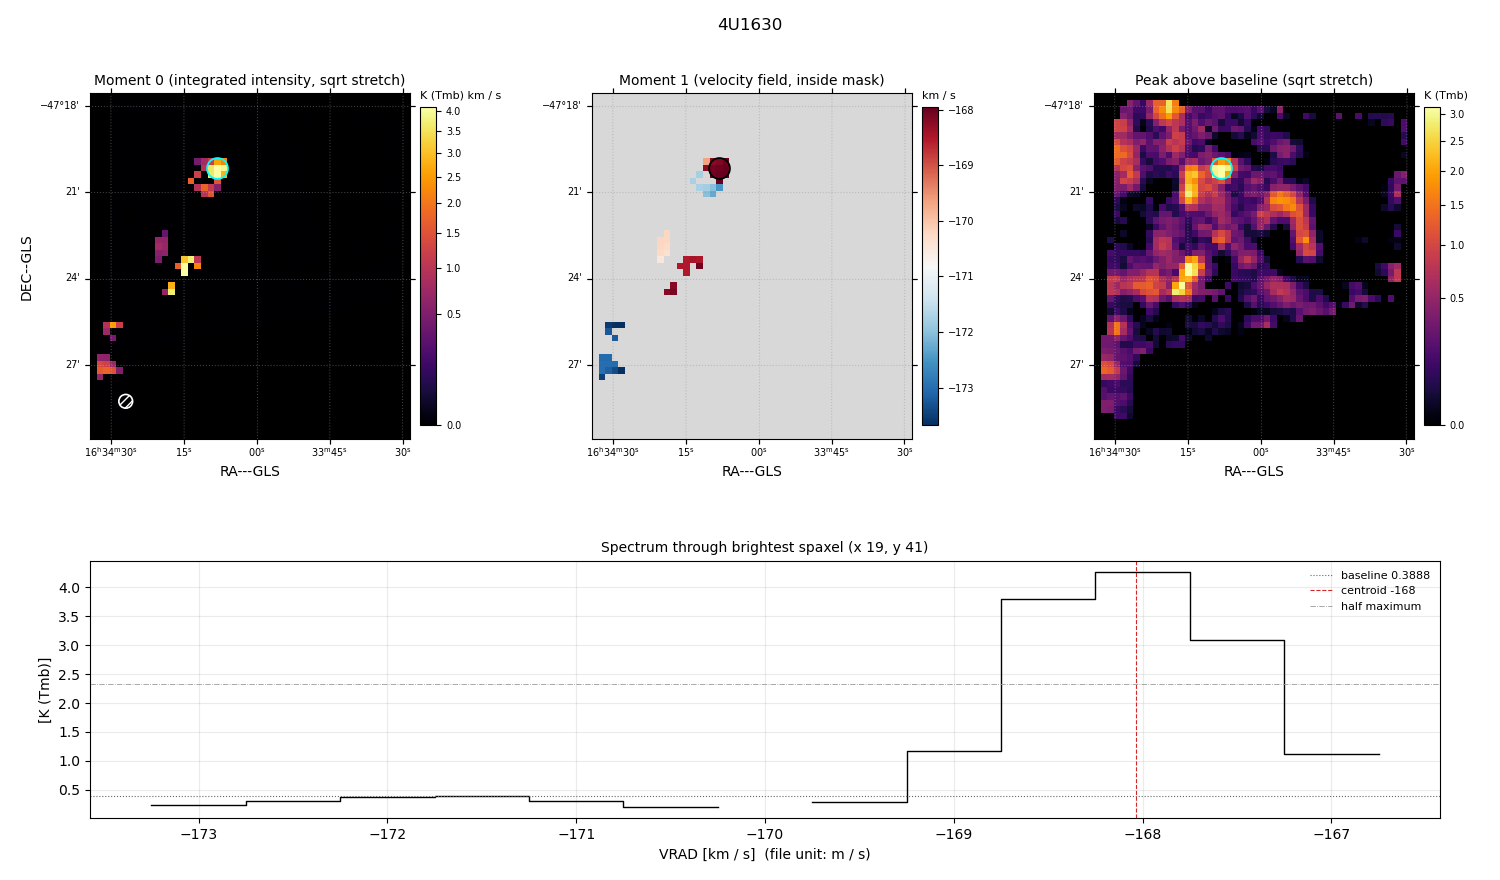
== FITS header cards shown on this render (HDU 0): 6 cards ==
OBJECT  = '4U1630      '               /
BUNIT   = 'K (Tmb)     '               /
CTYPE1  = 'RA---GLS    '               /
CTYPE2  = 'DEC--GLS    '               /
CTYPE3  = 'VRAD        '               /
NAXIS3  =                   19

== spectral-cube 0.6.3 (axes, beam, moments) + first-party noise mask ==
SpectralCube HDU 0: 19 channels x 53 x 49 spaxels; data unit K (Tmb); figure title: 4U1630
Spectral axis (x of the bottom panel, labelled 'VRAD [km / s]  (file unit: m / s)'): -174.50 .. -165.50 km / s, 19 channels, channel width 0.5 km / s
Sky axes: RA---GLS/DEC--GLS; field 11.1' x 12' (14 arcsec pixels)
Beam (drawn as the hatched ellipse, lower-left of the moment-0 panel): BMAJ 28.7 arcsec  BMIN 28.7 arcsec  BPA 0 deg
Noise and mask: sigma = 0.11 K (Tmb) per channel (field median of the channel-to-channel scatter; only 25 spaxels are free of emission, so no channel-correlation factor could be measured or applied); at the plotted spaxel too few channels lie outside the line to read the noise off the bottom panel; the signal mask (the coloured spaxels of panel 2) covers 2% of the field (12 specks smaller than half a beam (2.5 px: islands under 3 px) dropped from it)
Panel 1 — Moment 0 (line voxels x channel width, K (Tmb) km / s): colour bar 0 .. 4.1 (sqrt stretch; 0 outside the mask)
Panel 2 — Moment 1 (intensity-weighted velocity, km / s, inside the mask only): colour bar -173.68 .. -167.95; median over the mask -170.24
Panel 3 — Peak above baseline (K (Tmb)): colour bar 0 .. 3.13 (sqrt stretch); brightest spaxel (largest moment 0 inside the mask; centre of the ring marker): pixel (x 19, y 41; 0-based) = FK5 16h34m08s -47d20m15s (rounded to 2 s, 15 arcsec steps: no finer than the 14 arcsec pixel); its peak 3.87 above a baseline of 0.3888
Panel 4 — spectrum at that spaxel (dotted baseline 0.3888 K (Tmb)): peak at -168.00 km / s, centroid -168 km / s (red dashed line; intensity-weighted over the run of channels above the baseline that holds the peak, -169.25 .. -166.75 km / s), W50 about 1.5 km / s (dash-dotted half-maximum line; edge to edge of the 3 channels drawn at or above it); detected line -169.25 .. -166.75 km / s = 5 of 19 channels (26%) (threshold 4 sigma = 0.44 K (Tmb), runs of >= 2 channels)